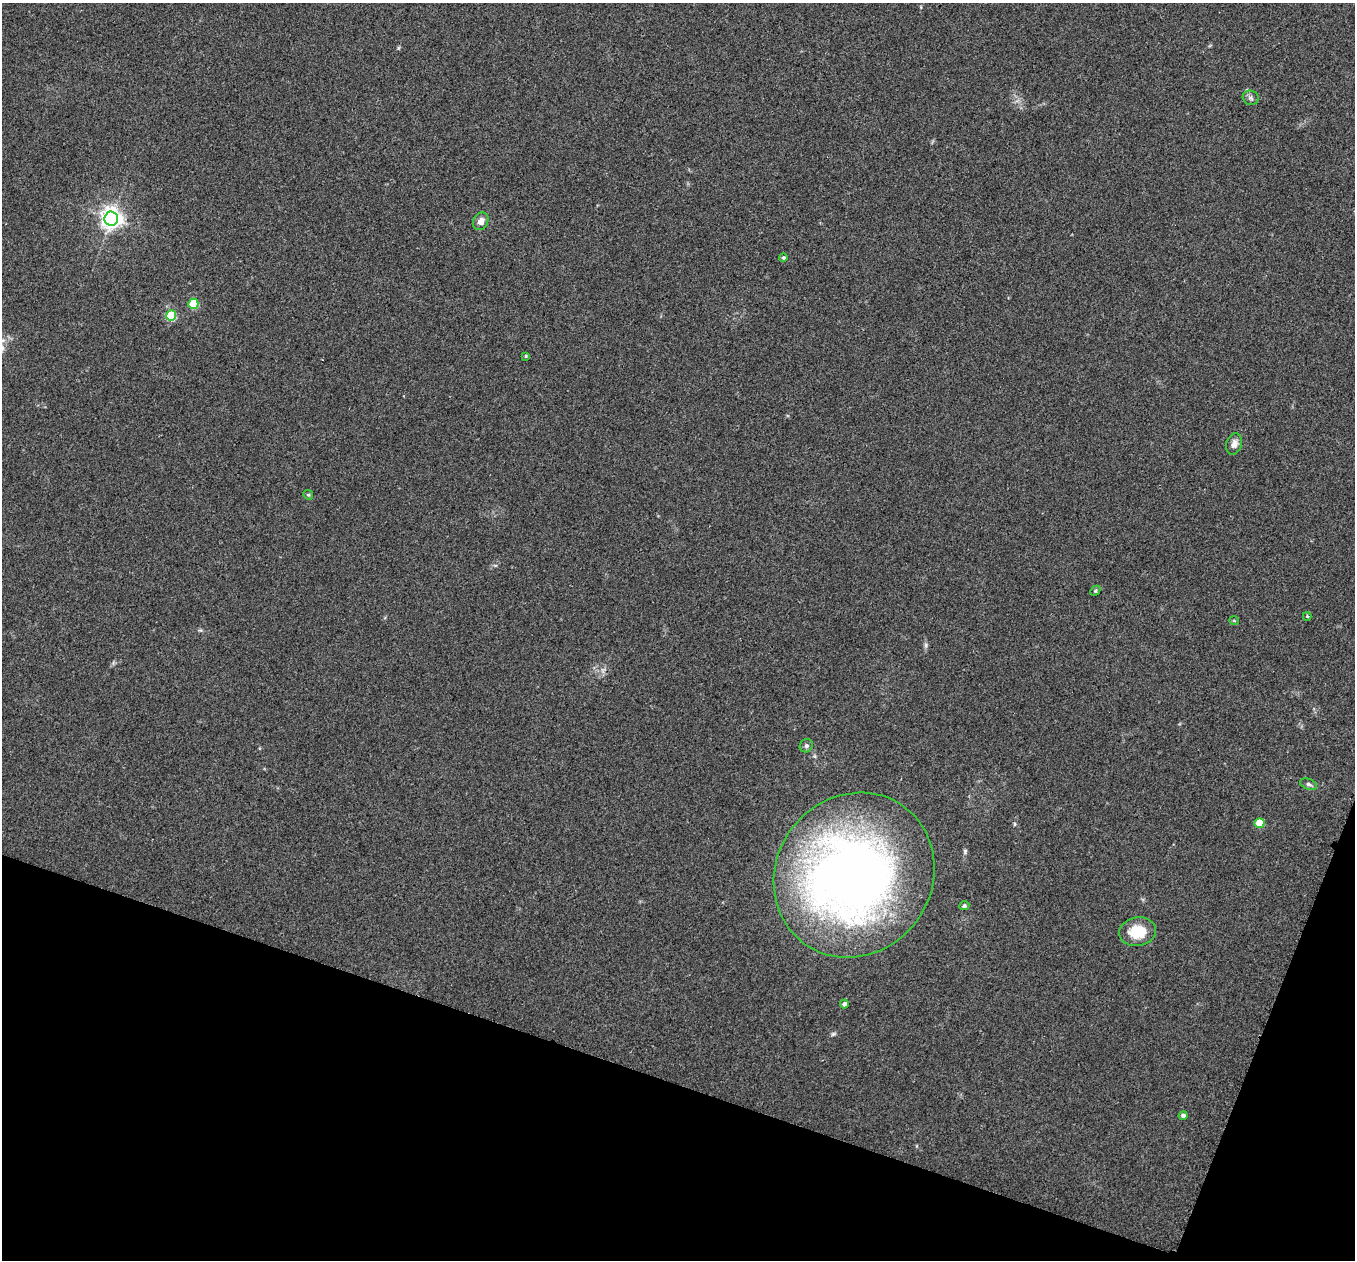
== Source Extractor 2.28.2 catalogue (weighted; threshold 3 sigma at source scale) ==
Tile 15 of 4 x 4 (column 3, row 4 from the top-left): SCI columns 2712-4064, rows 144-1401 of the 5427 x 5441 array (HDU 1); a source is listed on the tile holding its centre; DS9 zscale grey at full resolution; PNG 1357 x 1262 px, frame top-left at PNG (2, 3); each listed source drawn as its Kron ellipse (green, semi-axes under 4 px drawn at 4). Shown black and unused: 17% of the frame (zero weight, under 2 of 3 exposures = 1% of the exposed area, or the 3 px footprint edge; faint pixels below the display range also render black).
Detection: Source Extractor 2.28.2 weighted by HDU 2 'WHT'; one run over the whole footprint, this tile lists its part. Background 0.104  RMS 0.015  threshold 0.0661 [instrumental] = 3 sigma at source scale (4.5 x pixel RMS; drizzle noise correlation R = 1.50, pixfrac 1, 0.05/0.05 arcsec/px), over >= 5 px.
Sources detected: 21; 1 inside a brighter object's white glare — neither listed nor drawn; the other 20 listed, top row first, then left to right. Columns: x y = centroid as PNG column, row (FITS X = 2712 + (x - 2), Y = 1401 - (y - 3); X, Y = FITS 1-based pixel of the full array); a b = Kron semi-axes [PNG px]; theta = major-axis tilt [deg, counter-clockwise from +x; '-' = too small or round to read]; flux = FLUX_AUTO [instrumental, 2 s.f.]
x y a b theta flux
1251 98 8 7 - 4.1
111 218 7 7 - 1000
481 221 9 7 61 9.3
783 258 4 4 - 2.6
193 304 5 5 - 65
171 316 5 5 - 88
526 356 4 3 - 1.5
1234 444 11 7 72 8.5
308 495 5 4 - 1.8
1095 591 6 4 45 1.9
1307 616 4 4 - 1.7
1234 621 5 3 - 1.1
806 746 7 6 - 3.4
1309 784 9 5 -19 3.5
1259 823 5 5 - 45
854 875 85 78 53 1200
964 906 5 4 - 2.6
1138 932 18 14 9 39
844 1004 4 4 - 5.5
1183 1115 5 4 - 3.9